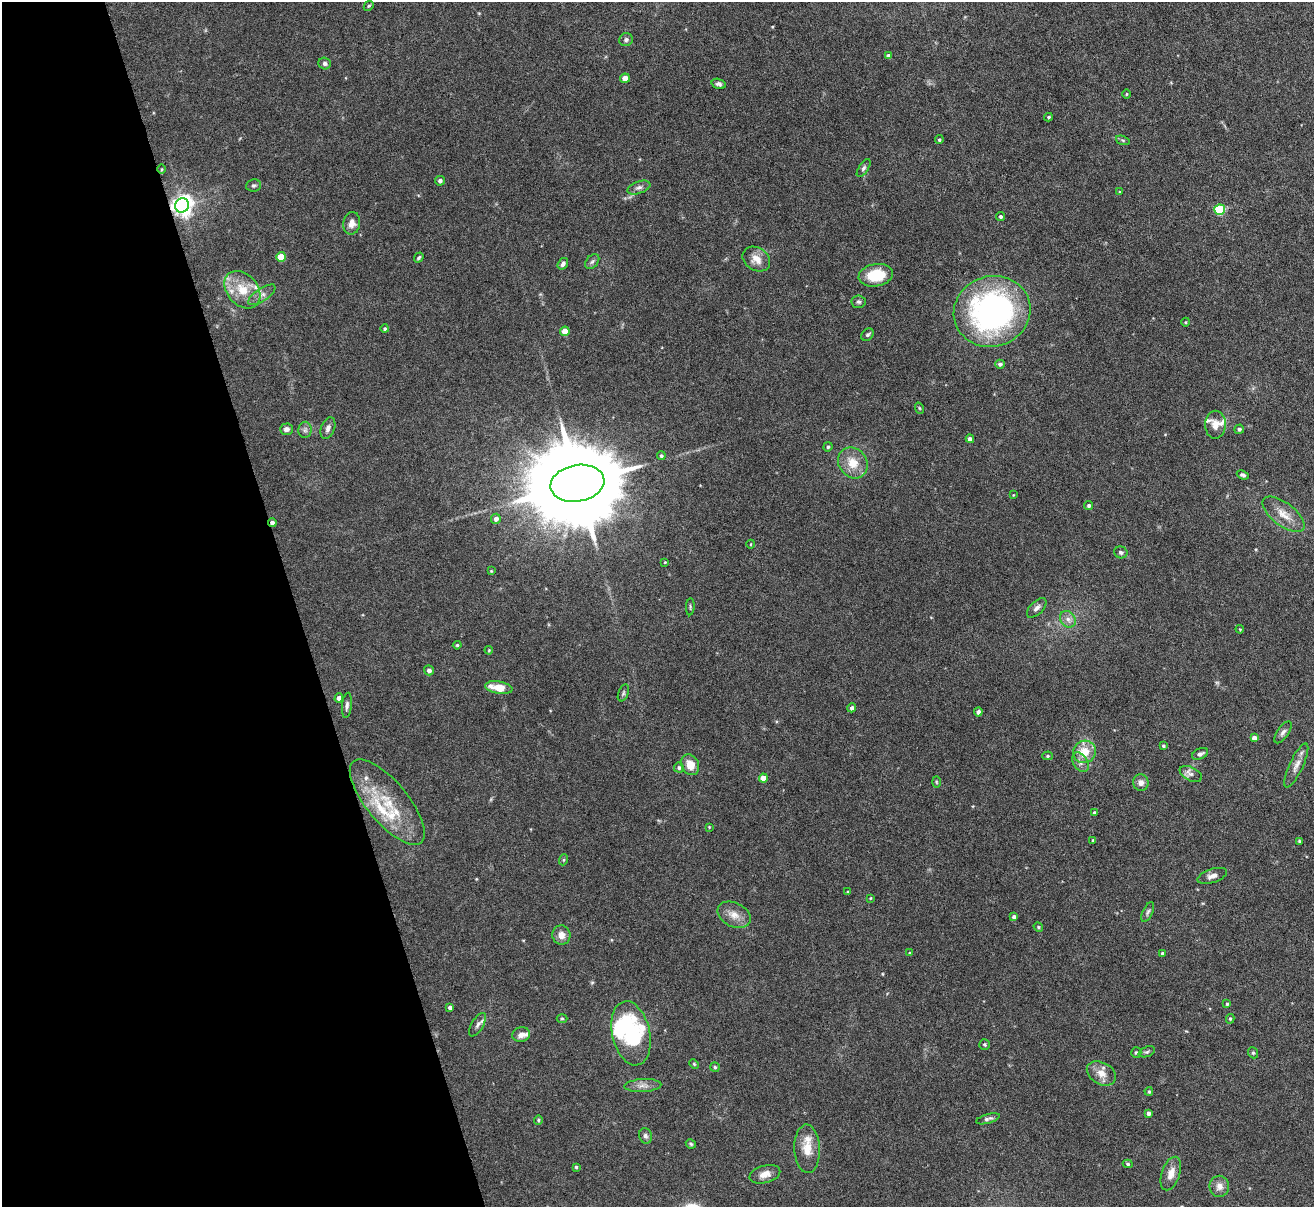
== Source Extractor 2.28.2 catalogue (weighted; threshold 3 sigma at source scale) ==
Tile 5 of 4 x 4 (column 1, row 2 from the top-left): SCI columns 1-1312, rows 2553-3757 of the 5247 x 5228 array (HDU 1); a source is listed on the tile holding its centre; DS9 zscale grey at full resolution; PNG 1316 x 1209 px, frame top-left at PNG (2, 2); each listed source drawn as its Kron ellipse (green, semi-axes under 4 px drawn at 4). Shown black and unused: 22% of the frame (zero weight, under 4 of 8 exposures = <1% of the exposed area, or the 3 px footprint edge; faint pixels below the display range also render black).
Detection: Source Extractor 2.28.2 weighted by HDU 2 'WHT'; one run over the whole footprint, this tile lists its part. Background 0.0598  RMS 0.0025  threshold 0.0101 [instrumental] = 3 sigma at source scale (4.09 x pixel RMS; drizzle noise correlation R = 1.36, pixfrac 0.8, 0.05/0.05 arcsec/px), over >= 5 px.
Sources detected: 135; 1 too faint to see at this stretch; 1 inside a brighter object's white glare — neither listed nor drawn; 7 inside a brighter listed object's ellipse — not listed separately; the other 126 listed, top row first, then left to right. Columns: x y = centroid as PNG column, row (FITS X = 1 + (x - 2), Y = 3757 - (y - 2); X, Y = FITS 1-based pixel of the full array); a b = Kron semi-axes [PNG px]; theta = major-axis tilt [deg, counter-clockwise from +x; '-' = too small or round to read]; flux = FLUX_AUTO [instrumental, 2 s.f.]
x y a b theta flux
369 6 5 4 - 0.29
626 40 7 6 - 0.65
888 56 4 4 - 0.76
325 63 6 6 - 0.64
625 78 5 4 - 1.6
719 84 7 5 -17 0.6
1127 94 5 3 - 0.21
1048 117 4 4 - 0.35
939 140 4 3 - 0.31
1123 140 7 4 -20 0.36
864 168 10 4 56 0.55
162 169 5 3 - 0.22
440 181 5 4 - 0.69
254 185 7 6 - 0.5
639 187 12 6 19 0.88
1120 192 4 3 - 0.21
182 205 7 7 - 140
1220 210 5 5 - 15
1000 217 4 4 - 0.48
352 223 11 8 80 1.6
281 257 5 4 - 4.7
419 258 5 3 - 0.39
756 259 15 11 -33 2.5
592 262 8 6 49 0.59
563 264 6 4 56 0.7
876 275 17 11 9 7.6
242 290 21 15 -49 5.6
262 295 16 6 33 1.3
858 302 7 6 - 0.56
992 311 38 35 18 64
1186 322 4 3 - 0.18
385 329 4 4 - 0.34
565 331 5 4 - 3.4
867 335 7 5 43 0.44
1000 364 5 4 - 0.69
919 408 6 3 -71 0.23
1215 425 14 10 89 2
328 428 11 7 69 0.96
286 429 6 5 - 1
1239 429 5 4 - 0.52
305 430 8 6 89 0.71
970 439 4 4 - 0.82
828 447 4 4 - 0.41
661 456 4 4 - 0.47
853 463 16 14 -52 4
1243 475 6 4 -22 0.53
577 483 27 18 11 5300
1013 495 3 3 - 0.16
1089 506 4 4 - 0.49
1284 514 25 11 -38 3.3
496 519 5 5 - 1.2
272 522 4 3 - 0.87
751 544 4 3 - 0.18
1121 552 7 6 - 0.52
665 562 4 3 - 0.16
491 571 4 4 - 0.2
690 607 8 3 86 0.29
1037 608 12 6 45 0.93
1068 619 9 7 -54 1.2
1240 629 4 3 - 0.21
457 645 4 4 - 0.26
489 650 4 3 - 0.18
429 670 5 4 - 0.85
499 688 14 6 -9 3.9
623 693 9 5 67 0.47
339 698 4 4 - 1.3
347 705 13 5 84 0.72
852 708 5 4 - 0.71
978 712 4 4 - 0.8
1283 732 13 5 55 0.82
1254 738 4 4 - 1.2
1163 746 3 3 - 0.32
1085 752 11 11 - 4
1200 754 8 5 23 0.77
1048 756 5 4 - 0.34
1080 762 10 7 -57 1.1
690 765 11 8 -63 2.9
1296 765 24 7 65 1.8
679 768 5 5 - 0.43
1191 774 12 7 -26 1
763 778 4 4 - 2.4
936 782 6 4 -88 0.25
1141 782 8 7 - 1.2
387 802 53 20 -50 12
1094 813 4 3 - 0.66
709 827 3 3 - 0.18
1093 840 3 3 - 0.19
1299 841 4 4 - 0.27
563 860 5 3 - 0.26
1212 876 15 7 18 1.2
848 892 4 3 - 0.23
870 898 3 3 - 0.19
1148 912 11 5 65 0.57
734 915 17 12 -26 2.5
1014 917 4 4 - 0.84
1038 927 5 4 - 0.29
561 935 9 9 - 1.7
910 953 4 3 - 0.22
1162 953 4 4 - 0.37
1227 1004 4 4 - 0.32
450 1008 4 4 - 0.75
562 1018 5 3 - 0.26
1230 1019 5 4 - 0.35
478 1025 13 6 59 0.89
631 1033 32 18 -78 25
521 1035 9 7 14 1.3
984 1044 5 5 - 0.35
1136 1052 5 5 - 0.43
1147 1052 8 5 21 0.48
1253 1053 6 4 -68 0.35
694 1064 5 3 - 0.24
715 1067 5 5 - 0.36
1101 1073 15 11 -29 2.3
643 1086 18 6 3 1.5
1149 1091 4 3 - 0.29
1148 1113 4 4 - 0.76
988 1119 12 4 15 0.69
538 1120 5 4 - 0.31
645 1136 8 6 -72 0.68
691 1144 5 4 - 0.35
807 1149 24 13 -88 4.1
1128 1164 5 4 - 0.34
576 1167 3 3 - 0.31
1171 1173 17 9 71 2.2
765 1174 15 8 15 1.9
1219 1186 10 10 - 1.6
Overlapping masked pixels (flux is a lower limit): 2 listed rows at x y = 182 205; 272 522